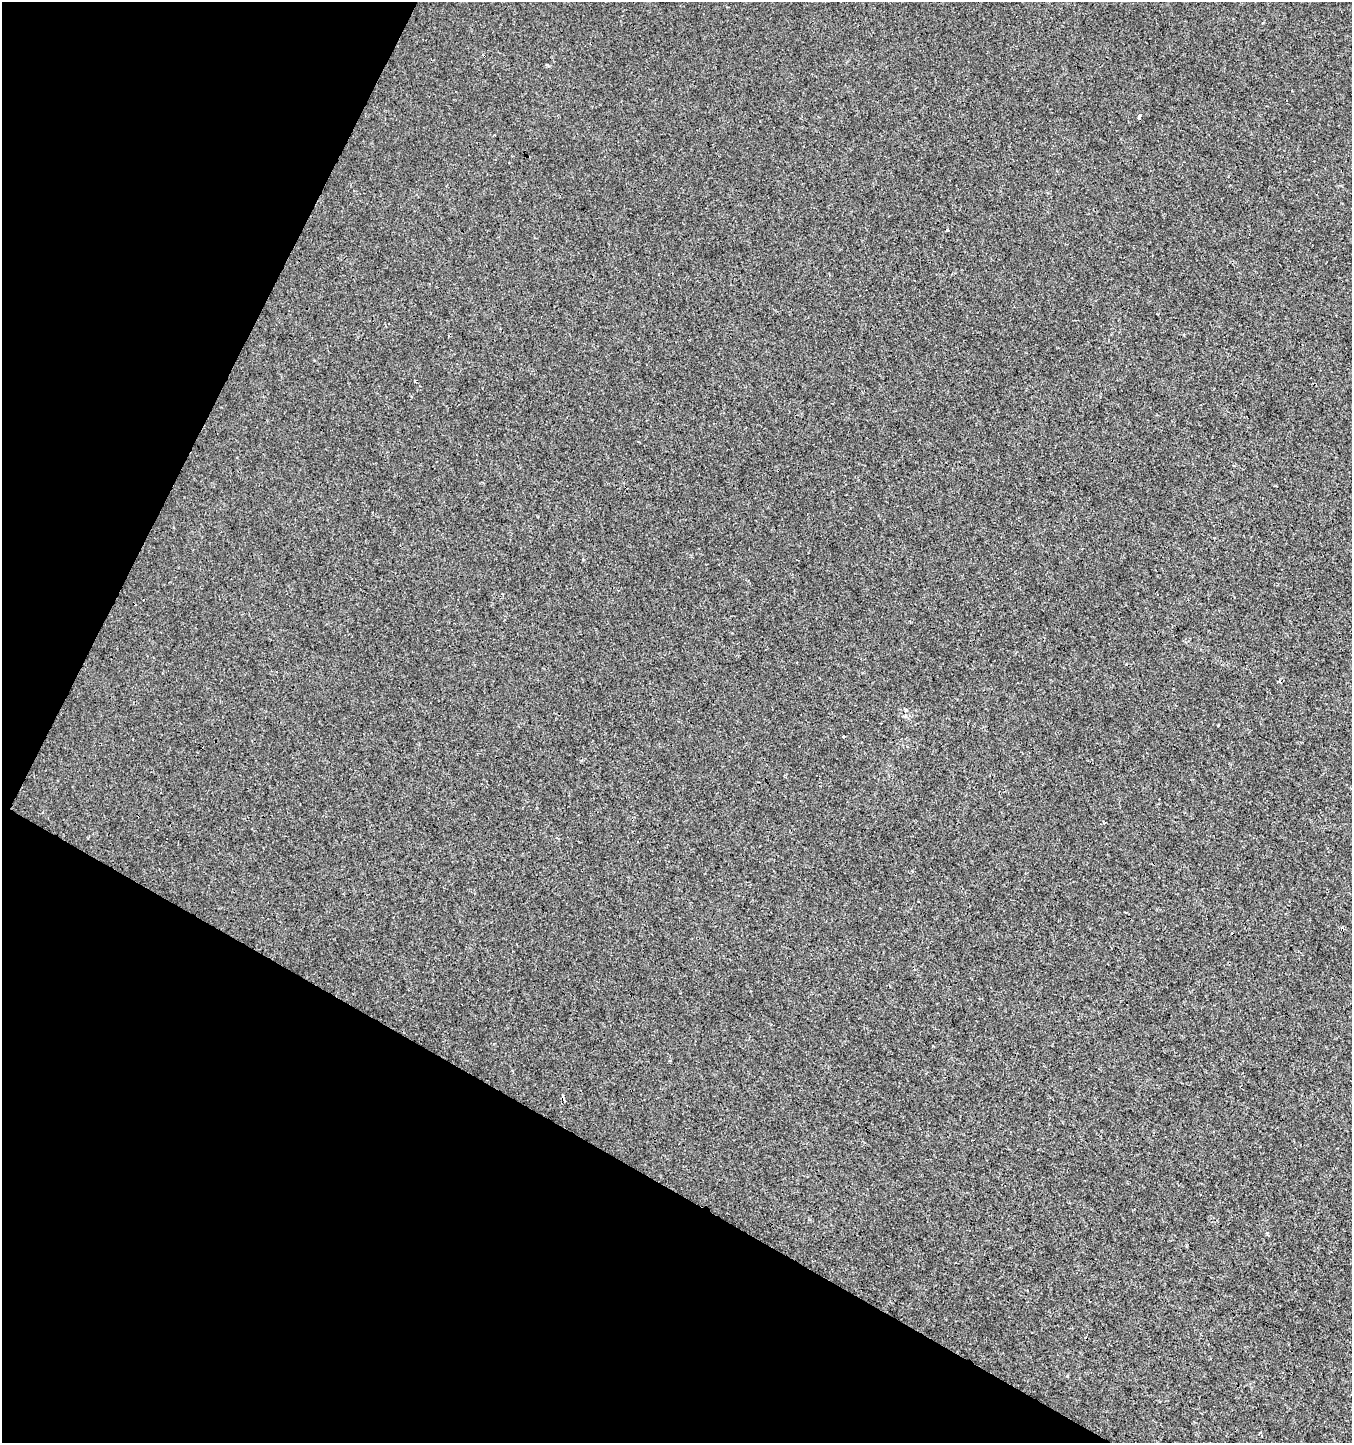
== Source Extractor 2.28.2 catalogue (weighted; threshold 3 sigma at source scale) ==
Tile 9 of 4 x 4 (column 1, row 3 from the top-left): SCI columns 199-1548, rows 1448-2888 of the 5865 x 5770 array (HDU 1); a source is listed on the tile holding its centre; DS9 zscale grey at full resolution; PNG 1354 x 1445 px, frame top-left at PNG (2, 2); no overlay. Shown black and unused: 27% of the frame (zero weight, under 3 of 4 exposures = <1% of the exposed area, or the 3 px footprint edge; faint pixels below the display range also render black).
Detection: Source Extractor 2.28.2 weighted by HDU 2 'WHT'; one run over the whole footprint, this tile lists its part. Background 8.52e-04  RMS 0.0013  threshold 0.00604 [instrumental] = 3 sigma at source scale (4.5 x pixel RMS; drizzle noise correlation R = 1.50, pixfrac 1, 0.0396/0.0396 arcsec/px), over >= 5 px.
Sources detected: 9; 4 cosmic-ray / hot-pixel residue — not listed; the other 5 listed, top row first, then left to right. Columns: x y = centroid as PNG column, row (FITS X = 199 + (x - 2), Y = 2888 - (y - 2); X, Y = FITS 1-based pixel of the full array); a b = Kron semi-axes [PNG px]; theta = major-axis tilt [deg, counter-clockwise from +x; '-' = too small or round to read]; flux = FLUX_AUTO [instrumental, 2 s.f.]
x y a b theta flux
1139 117 4 3 - 1.3
1103 823 3 3 - 0.19
912 871 4 3 - 0.16
1342 929 5 4 - 0.19
1260 1434 7 4 -45 0.2
Overlapping masked pixels (flux is a lower limit): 1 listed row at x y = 1342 929